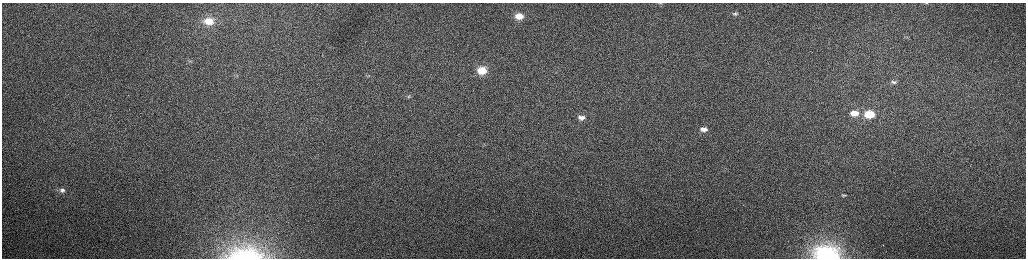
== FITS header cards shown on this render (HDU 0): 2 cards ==
NAXIS1  =                 2048 /fastest changing axis
NAXIS2  =                  512 /next to fastest changing axis

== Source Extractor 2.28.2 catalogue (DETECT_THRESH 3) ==
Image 2048 x 512 px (HDU 0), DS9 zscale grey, zoomed out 1/2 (1 PNG px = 2 x 2 image px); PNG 1028 x 260 px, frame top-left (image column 1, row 511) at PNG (2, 3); no overlay
Background 156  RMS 1.5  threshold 4.57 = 3 sigma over >= 5 px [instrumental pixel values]
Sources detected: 19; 1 cannot appear on this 1/2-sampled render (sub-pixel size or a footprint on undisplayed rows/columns) and is not listed; the other 18 listed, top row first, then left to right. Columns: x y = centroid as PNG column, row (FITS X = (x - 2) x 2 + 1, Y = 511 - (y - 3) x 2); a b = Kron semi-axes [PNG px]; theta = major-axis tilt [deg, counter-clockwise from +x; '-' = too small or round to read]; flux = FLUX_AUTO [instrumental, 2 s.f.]
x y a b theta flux
660 3 9 3 1 610
926 3 6 2 -10 280
735 14 11 7 -3 1800
519 16 11 8 -1 5000
209 21 12 7 -6 4000
482 71 11 9 -3 7700
368 76 7 3 19 490
893 82 7 4 -10 750
409 96 7 5 14 770
854 113 10 6 -5 3900
869 114 9 6 -3 11000
581 117 11 7 -4 2600
703 129 10 6 -4 2300
62 190 8 6 -10 1300
843 195 8 4 -10 600
883 245 2 1 - 270
245 255 38 13 0 16000
827 256 10 7 -8 140000
At the frame edge (FLAGS 8, measured only in part): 4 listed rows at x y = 660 3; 926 3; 245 255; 827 256
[1 sub-pixel or undisplayed-footprint detection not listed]